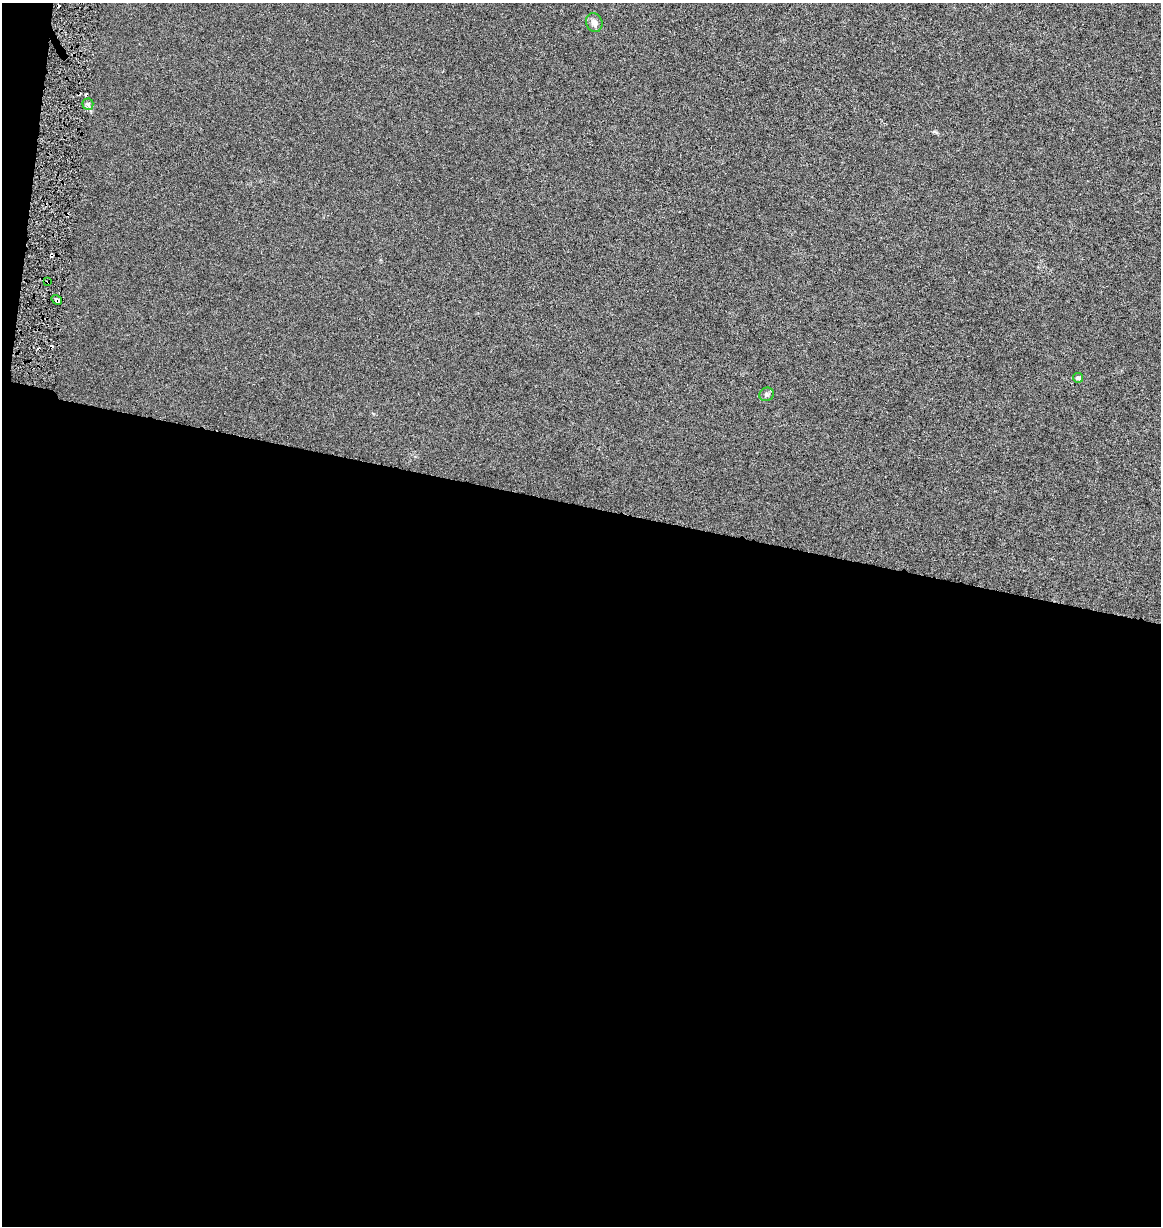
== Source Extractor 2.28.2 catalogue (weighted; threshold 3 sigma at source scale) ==
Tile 13 of 4 x 4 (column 1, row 4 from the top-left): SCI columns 287-1445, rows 2-1225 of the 5150 x 4910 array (HDU 1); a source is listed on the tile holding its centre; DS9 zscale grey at full resolution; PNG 1163 x 1228 px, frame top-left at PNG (2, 3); each listed source drawn as its Kron ellipse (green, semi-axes under 4 px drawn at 4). Shown black and unused: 60% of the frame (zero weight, under 3 of 6 exposures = <1% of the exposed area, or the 3 px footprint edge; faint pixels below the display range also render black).
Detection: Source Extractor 2.28.2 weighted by HDU 2 'WHT'; one run over the whole footprint, this tile lists its part. Background 0.00109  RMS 0.0025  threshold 0.0103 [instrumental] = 3 sigma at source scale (4.09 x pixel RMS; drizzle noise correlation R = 1.36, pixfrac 0.8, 0.0396/0.0396 arcsec/px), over >= 5 px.
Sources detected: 11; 5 cosmic-ray / hot-pixel residue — neither listed nor drawn; the other 6 listed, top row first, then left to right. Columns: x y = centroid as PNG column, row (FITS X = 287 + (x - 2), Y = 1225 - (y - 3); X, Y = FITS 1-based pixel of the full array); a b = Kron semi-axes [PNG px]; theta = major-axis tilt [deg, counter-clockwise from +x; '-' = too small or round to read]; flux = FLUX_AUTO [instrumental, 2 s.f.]
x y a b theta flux
594 22 9 8 - 1.3
88 104 5 5 - 0.48
48 282 3 2 - 0.21
57 300 6 3 -34 1.1
1078 378 5 4 - 0.76
766 394 7 6 - 0.58
Overlapping masked pixels (flux is a lower limit): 2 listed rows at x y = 48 282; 57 300